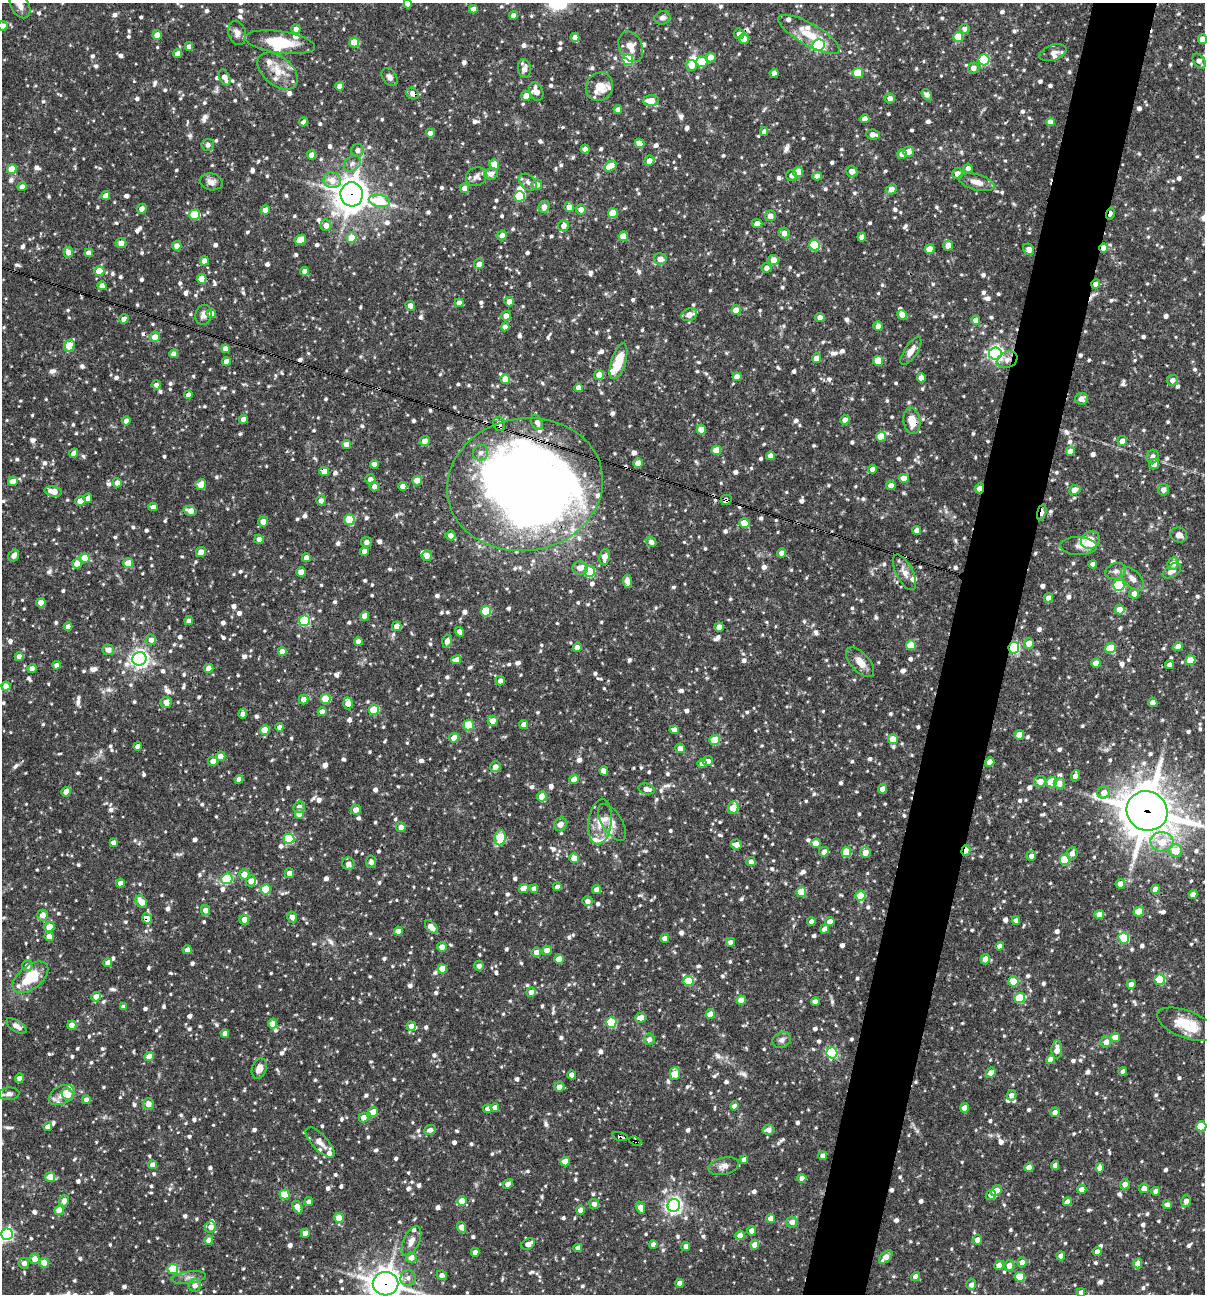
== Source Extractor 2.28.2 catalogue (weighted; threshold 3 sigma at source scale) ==
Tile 10 of 4 x 4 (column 2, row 3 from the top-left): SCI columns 1453-2655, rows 1293-2584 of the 5187 x 5168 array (HDU 1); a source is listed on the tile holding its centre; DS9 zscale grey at full resolution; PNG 1207 x 1296 px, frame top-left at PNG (2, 3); each listed source drawn as its Kron ellipse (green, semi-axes under 4 px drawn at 4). Shown black and unused: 5% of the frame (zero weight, under 3 of 4 exposures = <1% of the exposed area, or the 3 px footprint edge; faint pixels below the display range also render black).
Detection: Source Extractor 2.28.2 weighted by HDU 2 'WHT'; one run over the whole footprint, this tile lists its part. Background 0.0862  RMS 0.0039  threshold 0.0174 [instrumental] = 3 sigma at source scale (4.5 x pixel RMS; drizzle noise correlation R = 1.50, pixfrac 1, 0.05/0.05 arcsec/px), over >= 5 px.
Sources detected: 1415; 5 inside a brighter object's white glare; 10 cosmic-ray / hot-pixel residue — neither listed nor drawn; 26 inside a brighter listed object's ellipse — not listed separately; of the other 1374, all 500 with FLUX_AUTO >= 1.73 (the completeness limit of this list) listed and drawn (874 fainter detections not listed), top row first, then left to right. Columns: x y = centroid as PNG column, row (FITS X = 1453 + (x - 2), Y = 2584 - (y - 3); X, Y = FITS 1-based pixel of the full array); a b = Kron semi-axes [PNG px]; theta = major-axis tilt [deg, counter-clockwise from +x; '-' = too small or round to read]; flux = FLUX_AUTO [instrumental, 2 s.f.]
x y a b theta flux
408 4 4 4 - 3
20 5 14 9 -61 2.7
473 9 4 4 - 2.4
513 15 4 4 - 2.2
662 18 8 6 17 1.8
3 26 4 4 - 2.5
296 29 4 4 - 2
964 29 5 5 - 1.8
237 33 12 8 -76 2.3
739 34 5 5 - 1.8
809 34 34 11 -30 10
157 35 4 4 - 4
575 37 4 4 - 2.6
958 37 5 5 - 10
744 39 5 5 - 7.8
1202 39 5 4 - 3.5
280 42 35 11 -8 13
354 42 5 5 - 11
818 45 6 6 - 65
189 47 4 4 - 2.1
631 47 16 11 -65 4.1
1053 53 14 7 19 2.2
178 54 4 4 - 2.6
711 57 5 5 - 3
628 60 5 5 - 28
984 60 5 5 - 35
1199 61 8 5 -55 2.3
702 62 5 5 - 12
692 65 5 5 - 3.9
973 68 6 5 - 2.1
524 69 9 6 -82 3.5
278 71 23 14 -39 7.6
774 73 4 4 - 2.9
858 73 5 5 - 14
225 77 8 5 -65 3.1
390 77 10 7 -53 1.8
340 86 4 4 - 2.7
599 87 14 13 - 8
536 92 9 6 -66 3.8
412 93 7 5 -28 3.4
927 95 6 4 -53 2.3
526 96 5 4 - 3.4
890 98 5 5 - 2.1
651 101 8 5 3 5.5
618 110 4 4 - 2
864 119 5 4 - 2.3
303 122 4 4 - 1.7
1050 122 4 4 - 2.7
764 132 4 4 - 2
430 133 4 4 - 2.5
873 135 7 5 -7 2.5
639 144 5 4 - 4
208 145 6 6 - 1.8
585 149 4 4 - 2.9
358 150 6 6 - 2
908 152 5 5 - 3.3
902 154 5 4 - 2.8
312 155 4 4 - 3.7
649 161 5 5 - 2.8
352 163 9 7 40 1.8
494 164 5 4 - 7.1
610 166 6 5 - 7.5
968 168 4 4 - 2.5
12 169 5 5 - 7.9
852 171 5 5 - 3.1
798 172 5 5 - 9.1
491 174 7 6 - 2.1
957 174 5 5 - 2.7
792 175 5 5 - 1.9
817 176 4 4 - 2.7
476 177 11 9 27 2.1
332 180 9 8 - 4.2
211 182 11 8 -11 2.3
528 182 10 7 -41 1.8
976 182 18 7 -15 3.7
537 185 5 5 - 2.8
22 187 4 4 - 2.1
464 188 5 4 - 3
891 189 6 4 46 4.1
352 194 12 11 - 600
106 196 4 4 - 3.4
520 196 5 5 - 17
379 201 11 6 -11 19
544 207 6 5 - 3.2
569 207 5 4 - 3.4
142 209 5 4 - 2.3
581 209 5 5 - 2.7
265 210 5 4 - 2.7
613 213 5 5 - 9.7
1110 214 6 3 75 2.6
195 215 5 5 - 15
770 216 5 5 - 2.9
757 224 5 4 - 3.2
326 225 6 5 - 2.7
564 226 6 5 - 2.9
784 233 5 5 - 2.9
502 235 5 4 - 2.6
623 236 5 4 - 5.2
862 237 4 4 - 2.9
352 238 5 5 - 8.6
300 240 6 5 - 8.6
121 243 5 5 - 3
814 245 5 5 - 24
177 246 4 4 - 2.9
948 246 5 5 - 3.3
1104 248 5 4 - 6.7
930 249 5 4 - 6.7
1029 249 6 5 - 2
68 252 5 4 - 2.8
89 253 4 4 - 3.3
660 259 6 5 - 3.1
774 260 5 5 - 3.6
204 261 4 4 - 2.6
479 264 5 5 - 2.7
766 268 5 5 - 1.9
99 271 5 5 - 7
305 271 4 4 - 2.5
202 279 5 5 - 8
1096 284 5 4 - 3
102 286 4 4 - 2.7
509 302 5 5 - 3
459 303 4 4 - 2.8
410 306 5 4 - 2.7
736 310 5 4 - 4.9
211 313 5 5 - 2.1
204 315 10 8 79 2.1
689 315 8 6 19 3.6
902 315 5 4 - 3
506 316 5 5 - 3.1
820 318 4 4 - 2.4
124 319 5 4 - 2.5
976 320 4 4 - 3.1
878 326 5 4 - 2.5
505 327 4 4 - 2.4
155 337 5 5 - 3.8
69 345 6 5 - 12
225 349 4 4 - 2.9
911 351 16 6 57 3.3
995 353 6 6 - 95
174 354 4 4 - 2.6
816 358 4 4 - 4.5
1007 360 10 8 22 2.4
226 361 4 4 - 3.4
619 361 18 7 73 11
878 361 5 5 - 10
599 375 5 5 - 4.2
737 377 4 4 - 3.1
921 378 4 4 - 2.5
505 379 5 4 - 5
1172 380 6 5 - 2
156 385 4 4 - 1.8
579 388 4 4 - 3.4
188 395 4 4 - 2.2
1081 399 6 6 - 3
244 419 4 4 - 2.7
845 420 4 4 - 2.7
126 421 4 4 - 2.6
912 421 13 8 -80 6.4
537 422 8 5 -65 2
499 424 7 6 - 2.9
701 430 5 4 - 5.8
881 437 5 5 - 9.9
425 441 5 4 - 2.6
1122 441 5 4 - 2.5
347 445 4 4 - 3.5
716 450 5 4 - 7
1070 451 4 4 - 2.9
74 453 4 4 - 3.1
481 453 8 7 - 1.9
770 456 4 4 - 2.5
1153 456 7 6 - 1.8
638 463 5 4 - 5.3
374 464 4 4 - 2.2
1154 464 5 5 - 3.2
872 469 4 4 - 2.6
324 471 5 4 - 5.5
904 478 5 4 - 4.9
370 479 5 5 - 2.2
13 481 5 5 - 3.3
417 481 5 4 - 6.6
117 483 4 4 - 2.6
201 485 5 5 - 4.7
525 485 78 66 10 460
891 485 4 4 - 3.2
374 486 5 4 - 1.8
403 486 4 4 - 3.4
980 488 5 3 - 5.9
1075 490 6 5 - 3.5
1163 490 5 5 - 2.6
53 492 9 5 -13 5.1
88 498 5 4 - 2.3
726 500 6 5 - 1.8
80 501 5 4 - 3.3
321 501 5 4 - 1.8
153 507 4 4 - 2.5
190 511 6 4 -15 3.4
1042 512 8 3 76 3.8
349 520 5 5 - 12
263 522 5 5 - 3.3
744 523 5 5 - 8.5
917 530 4 4 - 2.5
450 535 5 5 - 2.5
1179 535 8 7 - 2.5
259 539 4 4 - 1.7
1090 540 9 8 - 11
367 542 5 5 - 2.1
651 542 5 5 - 1.8
1078 546 18 9 -3 2.7
364 551 4 4 - 2.6
201 552 5 5 - 2.9
782 553 4 4 - 2.3
14 555 6 5 - 1.8
427 556 5 5 - 2.8
604 557 8 5 83 3.3
85 558 5 5 - 8.1
306 558 4 4 - 2.6
128 563 5 5 - 9.1
1173 563 6 5 - 2.8
77 564 5 5 - 4.8
1093 564 4 4 - 1.8
580 568 8 6 -4 3.2
1116 571 11 7 17 1.9
1172 571 10 6 35 3.3
301 572 5 4 - 4.6
589 572 5 5 - 26
905 572 19 8 -63 3.3
1132 579 14 8 -46 2.9
627 581 7 4 -85 3.3
1119 585 5 5 - 41
1134 594 5 5 - 2.8
1048 598 5 4 - 2.4
41 603 4 4 - 5.7
1120 609 5 5 - 4.3
486 611 5 5 - 18
365 616 4 4 - 4
189 621 4 4 - 2.5
305 621 5 5 - 32
397 626 5 4 - 3.2
68 627 4 4 - 2.7
719 627 4 4 - 3.8
459 632 5 4 - 2.1
151 640 5 5 - 2.2
358 641 4 4 - 3.1
447 641 6 5 - 2.2
1029 643 5 5 - 3.7
911 645 5 5 - 9
577 647 5 4 - 2.4
1178 647 5 4 - 3
1014 648 5 5 - 45
1111 648 5 5 - 14
108 650 6 5 - 2.9
282 651 4 4 - 3
19 657 4 4 - 3.2
139 659 7 6 - 180
456 660 5 4 - 3.7
1190 660 5 4 - 6.4
860 662 18 9 -47 4.6
1096 663 4 4 - 3.8
56 665 4 4 - 1.8
1170 665 4 4 - 2.6
32 668 4 4 - 3.1
209 668 4 4 - 4.3
500 681 5 4 - 1.9
6 686 4 4 - 3.9
326 699 5 5 - 12
304 700 5 5 - 3
166 702 6 5 - 2.8
1153 702 5 4 - 2
348 703 6 4 -86 3
374 710 5 5 - 15
322 712 4 4 - 2.7
243 714 5 4 - 2.8
493 721 5 5 - 3.9
469 725 5 5 - 18
524 725 4 4 - 3.1
279 727 4 4 - 2.2
265 730 5 4 - 7.5
674 730 4 4 - 2.1
1019 735 5 4 - 5.1
454 738 5 4 - 4.5
893 739 5 5 - 6.3
715 740 5 5 - 13
138 746 4 4 - 2.7
680 748 5 5 - 3.1
221 756 5 4 - 3.8
213 761 5 4 - 2.9
708 761 5 4 - 3.1
990 762 4 4 - 3
702 764 4 4 - 2.8
495 767 5 5 - 3
604 771 5 4 - 2.8
1075 776 5 4 - 2.8
239 779 4 4 - 2.3
574 779 5 4 - 4.4
1040 781 6 5 - 3.5
1052 782 5 5 - 17
1059 783 5 5 - 3.5
647 789 8 5 -13 2.6
882 789 5 4 - 2.7
66 792 5 4 - 3.8
1104 793 6 6 - 3
542 796 5 5 - 7.7
299 807 6 5 - 2.5
733 808 6 5 - 7.3
356 810 5 5 - 3.1
1147 811 21 19 -33 1300
299 814 5 4 - 6.1
600 822 23 11 82 6.2
612 822 21 10 -57 3.5
560 824 7 6 - 2.4
401 827 5 5 - 2.6
500 838 7 5 83 12
289 839 5 5 - 27
113 842 4 4 - 1.9
1162 842 11 9 -3 6.6
816 843 5 4 - 5.2
736 844 5 5 - 3
966 850 6 4 74 3.9
1175 851 6 6 - 6.9
824 852 5 4 - 2.6
846 852 5 5 - 14
865 853 5 5 - 4
1072 853 6 5 - 1.9
1031 856 5 4 - 2
574 858 5 5 - 4.6
1065 860 5 5 - 15
371 862 6 5 - 1.8
751 862 4 4 - 2.3
348 864 6 6 - 2.4
289 873 5 4 - 2.7
244 874 5 5 - 3.7
227 879 6 5 - 27
251 881 6 5 - 3.2
120 883 4 4 - 2.5
1120 884 5 4 - 3.1
557 887 4 4 - 2.4
524 888 5 4 - 5.2
265 889 5 5 - 14
534 889 4 4 - 2.7
596 889 4 4 - 2.5
1155 889 5 4 - 3.1
801 892 5 5 - 9.8
1193 894 4 4 - 2.5
861 896 5 5 - 11
587 901 5 5 - 1.8
141 902 7 5 -55 5.4
205 910 5 4 - 2.9
1139 912 5 5 - 8.2
1099 914 4 4 - 4
43 915 5 5 - 3.2
292 917 5 5 - 2.9
147 918 5 5 - 3.3
244 919 5 5 - 3.5
1016 920 4 4 - 1.7
830 921 5 4 - 2.4
811 922 4 4 - 2.5
49 927 5 5 - 6
431 927 8 4 -48 4
825 929 5 4 - 2.4
398 931 4 4 - 2.8
49 936 4 4 - 3.6
665 938 4 4 - 2.6
1124 938 6 5 - 21
730 942 4 4 - 2.3
1000 946 4 4 - 2.4
442 947 5 4 - 3
187 950 4 4 - 2.5
547 950 5 4 - 3.8
536 952 5 4 - 3.1
559 959 5 4 - 5.2
985 959 5 4 - 2.9
108 963 4 4 - 2.6
27 966 5 5 - 2.6
479 966 5 4 - 1.9
442 969 4 4 - 5.7
30 977 21 11 38 14
1160 980 5 5 - 22
689 981 5 5 - 15
1013 981 5 5 - 8.9
1131 984 4 4 - 2.7
531 992 5 4 - 2.7
96 997 5 4 - 4.1
1019 998 5 5 - 15
741 1000 4 4 - 4.8
815 1001 4 4 - 2
123 1007 4 4 - 1.7
710 1014 5 4 - 5.2
641 1018 6 5 - 3.2
611 1022 5 5 - 27
272 1024 5 4 - 5.3
1186 1024 31 13 -21 12
72 1025 4 4 - 5.7
16 1026 11 5 -31 2.3
411 1026 4 4 - 2.5
225 1033 4 4 - 2.5
1115 1038 4 4 - 4.9
649 1039 6 5 - 1.9
782 1040 9 7 30 1.8
1106 1042 5 5 - 2.8
1057 1050 9 5 87 3.6
832 1053 5 5 - 43
149 1057 5 4 - 5.4
1051 1060 4 4 - 4
259 1068 10 7 69 3.2
1123 1071 4 4 - 2.1
991 1073 5 4 - 2.8
675 1074 6 5 - 7.9
572 1075 4 4 - 2.6
19 1078 5 4 - 2.9
559 1087 5 5 - 2.7
9 1094 10 6 5 1.9
62 1095 13 9 28 3.1
68 1095 7 5 -50 4.6
1011 1095 5 4 - 1.9
86 1100 4 4 - 2.4
148 1104 5 5 - 2.9
734 1106 4 4 - 2.5
495 1107 4 4 - 2.1
964 1108 4 4 - 4.1
488 1109 4 4 - 2.5
373 1112 5 4 - 5.6
1055 1112 5 4 - 2.2
363 1117 5 5 - 3
1201 1126 5 5 - 13
48 1127 4 4 - 3.1
430 1130 6 5 - 2
768 1130 6 4 11 2.5
620 1137 8 3 -15 4.2
635 1141 6 3 -23 2.1
320 1142 19 7 -47 3.2
823 1156 4 4 - 2.5
744 1160 4 4 - 2.7
565 1162 4 4 - 5.9
153 1165 4 4 - 3.5
1055 1165 4 4 - 2
724 1166 15 8 13 2.5
1029 1167 4 4 - 3
1100 1168 5 4 - 2.6
50 1177 5 5 - 4.6
802 1178 4 4 - 2.5
508 1184 6 4 51 2.6
1125 1184 5 4 - 2.7
1144 1188 5 4 - 2.6
1082 1189 4 4 - 2.7
996 1190 6 4 38 3.9
1156 1191 4 4 - 2.2
284 1195 5 5 - 12
991 1195 5 4 - 3
64 1201 5 5 - 3
462 1201 5 4 - 7.1
1186 1201 6 4 72 2.6
309 1202 4 4 - 2.2
1067 1202 4 4 - 3.4
594 1204 5 4 - 1.9
674 1205 6 6 - 140
1167 1205 4 4 - 2.3
297 1207 7 4 -63 4.5
640 1208 6 4 -72 2.6
59 1210 5 4 - 8.5
580 1210 4 4 - 2.5
339 1218 5 5 - 8.3
770 1218 4 4 - 2.6
792 1222 6 5 - 2.3
211 1227 6 5 - 2.9
462 1227 5 4 - 4.1
752 1231 5 4 - 2.8
305 1233 5 4 - 3.1
7 1234 6 5 - 68
740 1235 4 4 - 4.9
209 1240 4 4 - 3.8
977 1240 5 4 - 2.7
411 1241 16 8 65 2.9
528 1244 7 5 25 2.8
653 1244 4 4 - 2.5
755 1245 5 4 - 3.6
686 1246 4 4 - 2
578 1248 4 4 - 2.1
475 1252 4 4 - 2.7
1097 1252 4 4 - 2.3
1061 1256 4 4 - 2.9
411 1257 5 5 - 3.1
886 1257 8 4 45 3.5
35 1259 5 5 - 4
1022 1262 5 4 - 2.5
24 1263 5 5 - 2.6
44 1263 5 4 - 8.9
1138 1263 5 4 - 3.8
999 1265 5 4 - 2.8
1009 1266 5 5 - 3.1
173 1269 5 5 - 14
442 1275 5 4 - 1.8
189 1277 17 6 8 2.2
915 1277 5 4 - 2.6
1020 1277 5 5 - 12
408 1278 8 7 - 1.9
680 1283 4 4 - 2.7
385 1284 13 11 1 510
195 1285 6 6 - 2.4
971 1285 5 5 - 2.1
1081 1292 4 4 - 1.8
Overlapping masked pixels (flux is a lower limit): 20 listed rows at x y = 412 93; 352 194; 1110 214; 1104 248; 1096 284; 1007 360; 912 421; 499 424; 324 471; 525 485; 980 488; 726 500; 1042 512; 1014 648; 1147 811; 966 850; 147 918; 620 1137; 635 1141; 385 1284
Isophote crosses this tile's border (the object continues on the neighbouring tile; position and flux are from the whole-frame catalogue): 9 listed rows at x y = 408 4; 20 5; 3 26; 1202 39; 1201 1126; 7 1234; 189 1277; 385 1284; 1081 1292